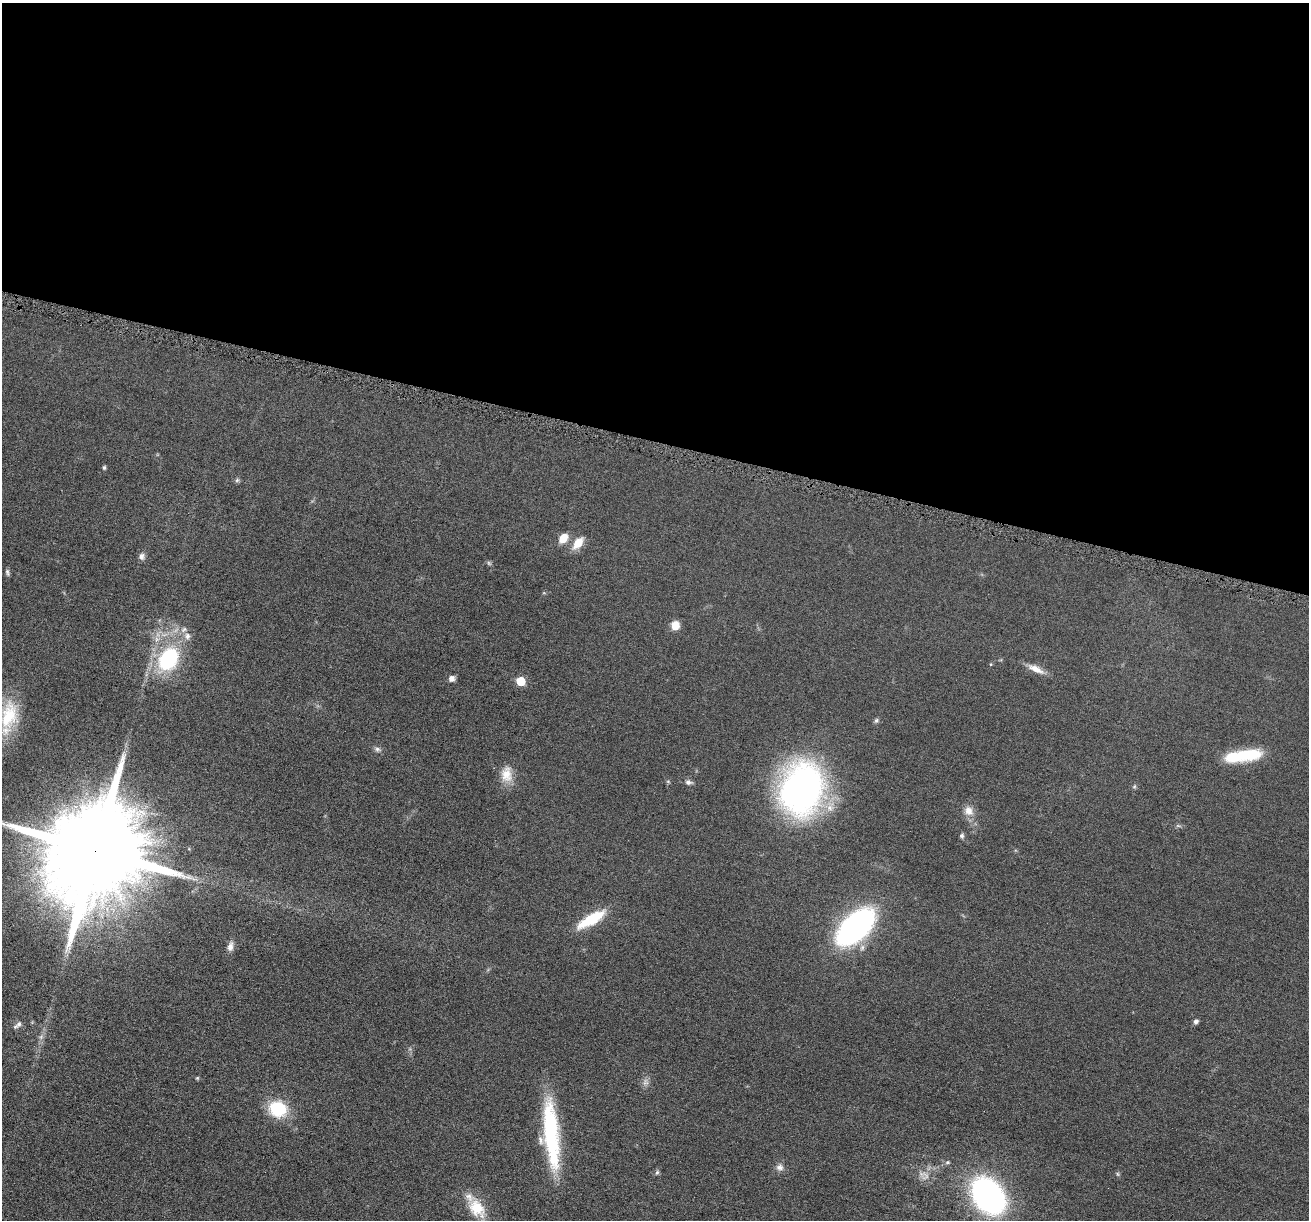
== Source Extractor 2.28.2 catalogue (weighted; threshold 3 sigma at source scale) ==
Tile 3 of 4 x 4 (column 3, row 1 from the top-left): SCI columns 2628-3934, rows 3792-5009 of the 5255 x 5272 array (HDU 1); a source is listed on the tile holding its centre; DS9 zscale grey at full resolution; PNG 1311 x 1222 px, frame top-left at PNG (2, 3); no overlay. Shown black and unused: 36% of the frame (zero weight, under 4 of 8 exposures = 1% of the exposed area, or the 3 px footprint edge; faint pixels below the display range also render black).
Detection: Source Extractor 2.28.2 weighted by HDU 2 'WHT'; one run over the whole footprint, this tile lists its part. Background 0.0528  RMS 0.0086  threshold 0.035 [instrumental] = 3 sigma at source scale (4.09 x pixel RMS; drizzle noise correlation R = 1.36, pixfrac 0.8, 0.05/0.05 arcsec/px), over >= 5 px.
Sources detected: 43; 1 too faint to see at this stretch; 1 inside a brighter object's white glare — not listed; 2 inside a brighter listed object's ellipse — not listed separately; the other 39 listed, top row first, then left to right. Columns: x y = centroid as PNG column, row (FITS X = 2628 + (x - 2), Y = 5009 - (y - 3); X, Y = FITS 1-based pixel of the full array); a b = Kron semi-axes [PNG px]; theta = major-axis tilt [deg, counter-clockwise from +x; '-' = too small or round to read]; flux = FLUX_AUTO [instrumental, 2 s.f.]
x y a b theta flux
104 468 5 4 - 1.2
237 480 7 5 44 1.3
563 538 10 8 53 10
578 543 15 9 51 11
142 556 9 7 78 2.9
489 563 6 5 - 1.2
7 572 10 4 -81 1.7
675 625 6 6 - 15
187 636 10 8 89 4.1
168 659 29 22 58 66
1036 669 22 8 -26 7.8
451 678 6 6 - 4.1
520 681 6 5 - 26
9 715 42 22 77 38
876 720 7 5 67 1.4
377 749 8 6 -16 2.1
1247 754 34 14 3 32
507 774 22 14 -88 12
688 782 9 6 -13 2.4
1134 787 6 4 19 1.1
802 789 36 29 73 370
830 808 9 9 - 5.8
968 811 14 11 -65 7.3
1178 826 7 4 -19 1.2
962 836 6 5 - 1.7
96 850 28 25 63 20000
591 919 30 10 31 31
855 927 30 16 43 260
230 947 13 7 77 4.2
1196 1021 5 5 - 2.5
19 1024 9 7 56 2.8
197 1078 5 4 - 0.84
278 1109 13 12 - 50
551 1134 77 15 -84 85
780 1167 10 8 -18 3.7
657 1172 6 5 - 1.4
1118 1174 6 4 -70 1
988 1196 26 19 -54 260
477 1208 26 18 -53 23
Overlapping masked pixels (flux is a lower limit): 1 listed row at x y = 96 850
Isophote crosses this tile's border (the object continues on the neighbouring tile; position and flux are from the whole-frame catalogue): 1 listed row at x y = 96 850